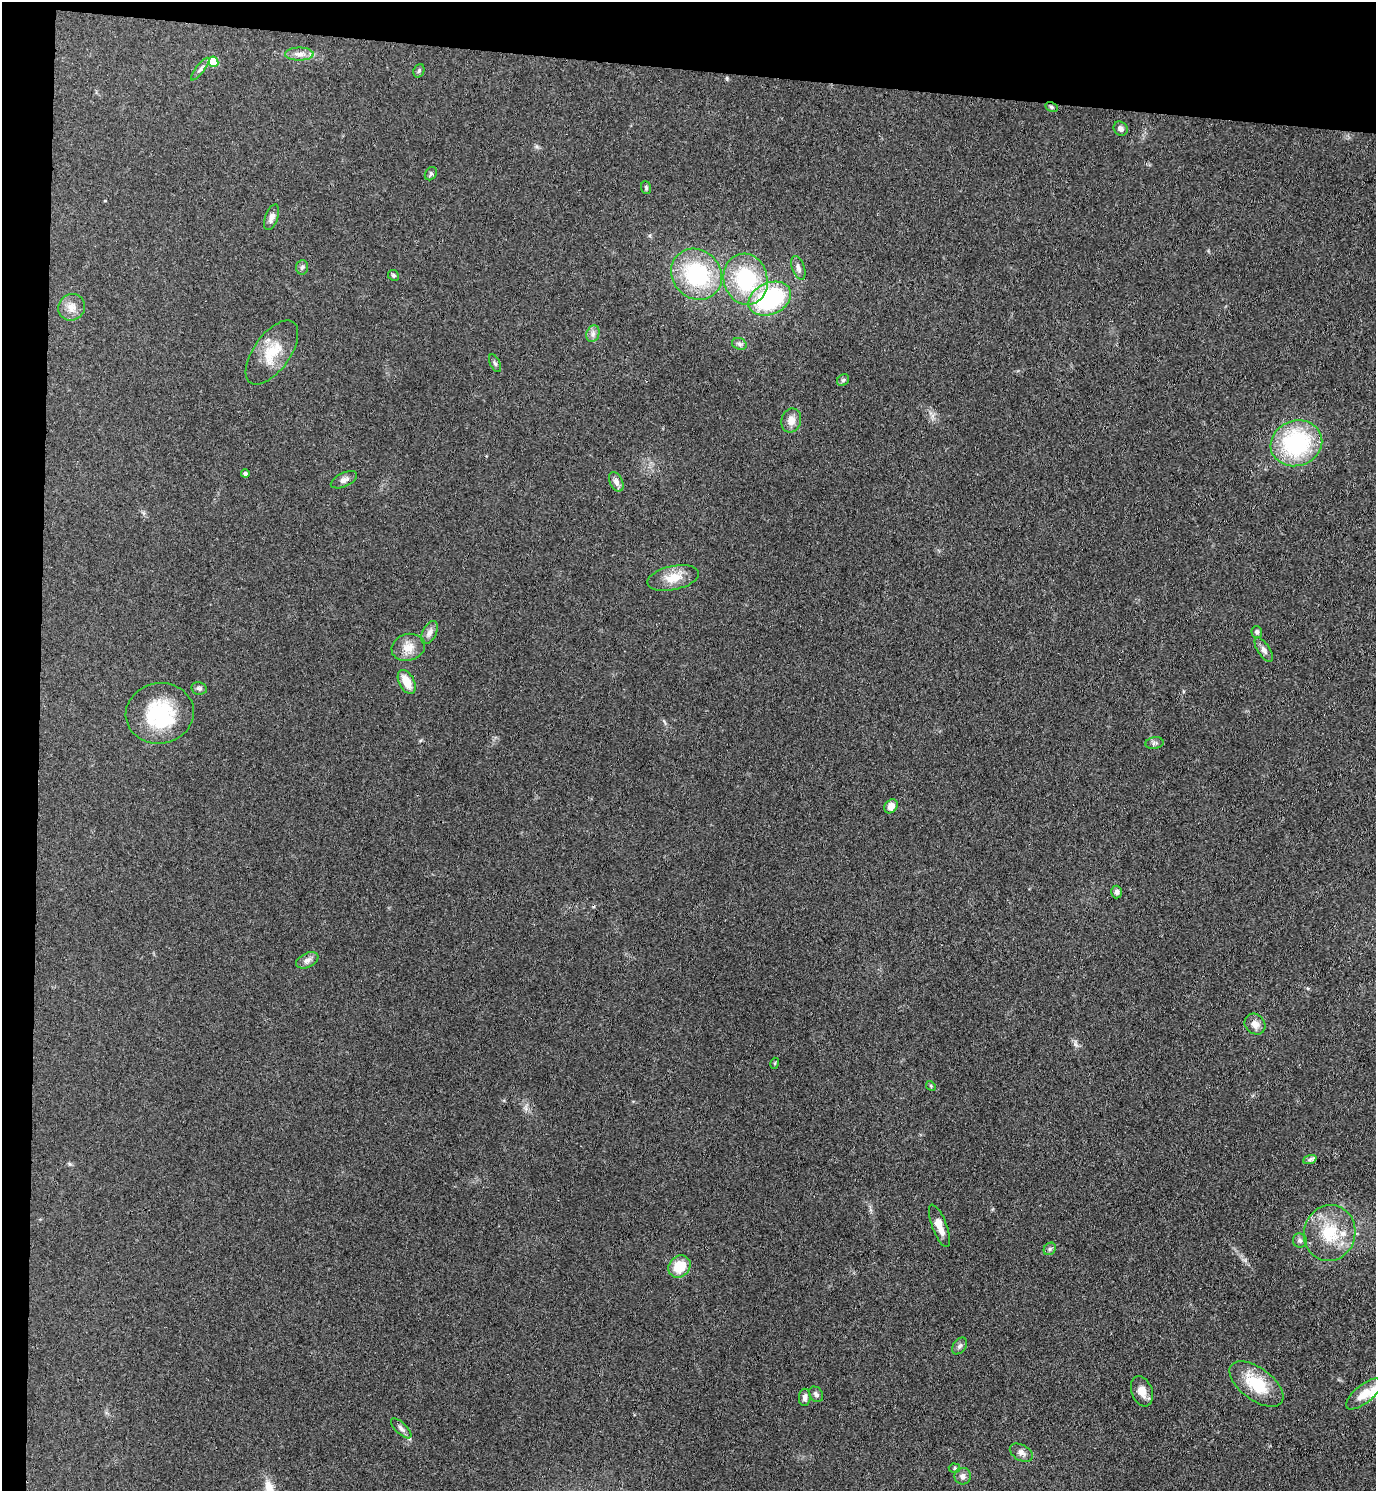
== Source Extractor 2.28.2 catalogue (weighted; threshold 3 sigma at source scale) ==
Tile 1 of 3 x 3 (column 1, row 1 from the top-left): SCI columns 269-1642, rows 2984-4472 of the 4553 x 4479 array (HDU 1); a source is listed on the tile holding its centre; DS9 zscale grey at full resolution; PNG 1378 x 1493 px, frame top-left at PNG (2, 2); each listed source drawn as its Kron ellipse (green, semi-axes under 4 px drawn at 4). Shown black and unused: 7% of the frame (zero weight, under 3 of 4 exposures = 5% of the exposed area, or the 3 px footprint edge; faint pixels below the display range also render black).
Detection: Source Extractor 2.28.2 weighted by HDU 2 'WHT'; one run over the whole footprint, this tile lists its part. Background 0.14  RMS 0.0073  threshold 0.0327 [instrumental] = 3 sigma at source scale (4.5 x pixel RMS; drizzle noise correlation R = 1.50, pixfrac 1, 0.05/0.05 arcsec/px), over >= 5 px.
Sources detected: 59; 1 inside a brighter object's white glare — neither listed nor drawn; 1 inside a brighter listed object's ellipse — not listed separately; the other 57 listed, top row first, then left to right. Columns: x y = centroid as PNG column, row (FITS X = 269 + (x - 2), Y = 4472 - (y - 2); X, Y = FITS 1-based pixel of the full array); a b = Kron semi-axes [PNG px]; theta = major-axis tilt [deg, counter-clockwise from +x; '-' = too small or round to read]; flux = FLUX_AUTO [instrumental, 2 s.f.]
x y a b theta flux
299 54 14 6 0 4.7
213 62 5 5 - 20
200 69 14 4 52 2.2
419 71 7 5 69 1.4
1051 107 6 4 -27 1.2
1121 129 7 6 - 2.5
431 174 7 5 55 1.3
646 188 6 5 - 1.2
272 217 13 6 70 4.1
302 267 7 6 - 1.7
798 268 12 6 -71 3
696 274 27 24 -46 67
393 275 6 5 - 1.3
746 279 26 22 -74 59
770 299 22 15 25 85
72 307 14 13 - 7.2
593 334 9 6 71 2.9
739 344 7 5 -21 1.9
272 352 37 18 54 22
495 363 9 5 -64 1.6
843 380 6 5 - 1.3
791 420 12 10 72 6.3
1296 443 26 22 20 80
245 474 4 4 - 1.9
344 480 14 7 24 3.4
616 482 10 6 -64 3.5
673 578 26 12 12 13
430 632 12 7 62 3.6
1257 632 6 5 - 1.9
408 647 17 13 16 9.1
1264 650 14 6 -57 3.1
407 682 13 7 -63 11
199 688 8 6 -10 1.9
160 713 34 30 11 48
1154 743 9 5 8 2
891 806 7 6 - 5.9
1117 892 6 5 - 2.6
307 960 12 7 25 3.5
1255 1024 11 9 -46 5.4
775 1063 5 3 - 0.76
931 1086 5 4 - 0.8
1310 1159 7 4 20 1.6
939 1226 22 7 -69 8.1
1330 1233 28 25 77 33
1300 1240 7 7 - 1.9
1050 1249 7 5 47 1.5
679 1266 12 10 45 17
960 1346 9 6 53 2
1256 1384 31 16 -36 30
1142 1391 15 10 -69 7.5
816 1394 8 6 -53 2
1364 1394 22 9 39 9.4
805 1397 9 6 88 2.6
401 1428 13 5 -44 2.9
1021 1453 12 8 -29 3.5
955 1468 6 4 -2 1.2
963 1476 8 8 - 3.2